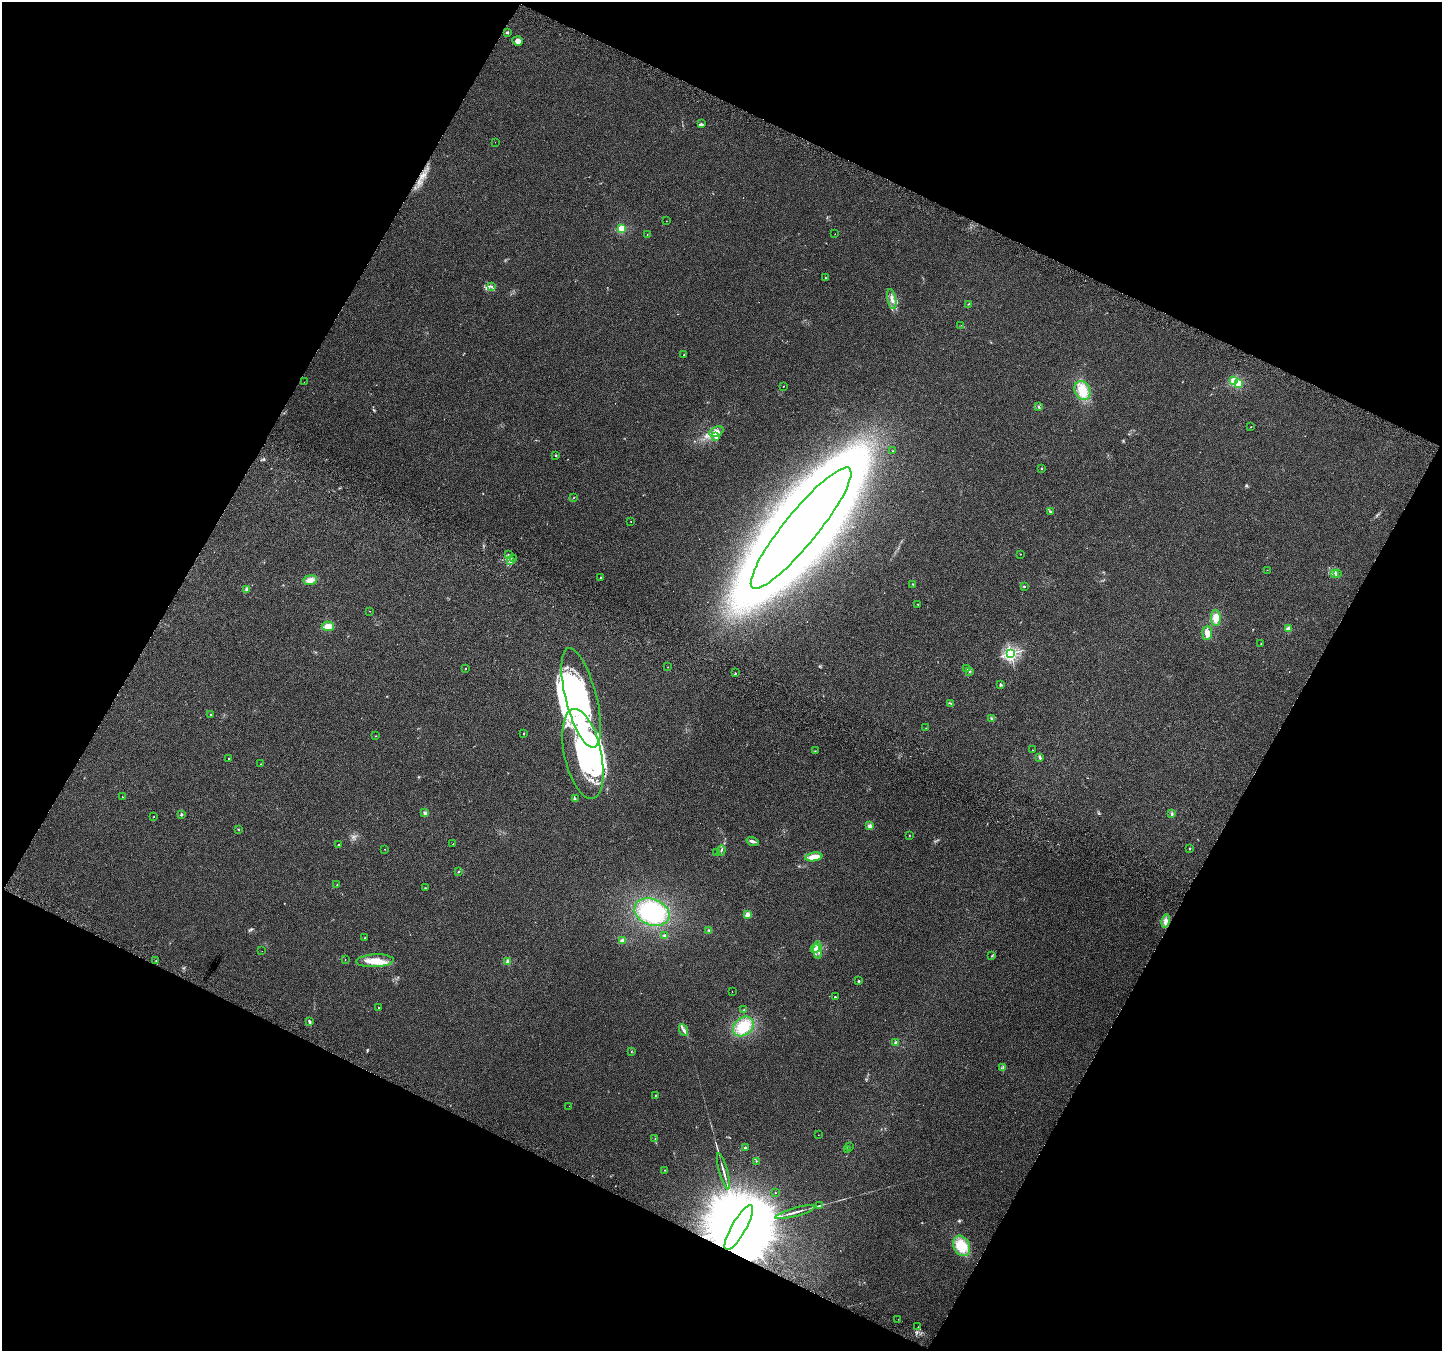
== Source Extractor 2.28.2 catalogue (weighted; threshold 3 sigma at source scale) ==
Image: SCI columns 30-5788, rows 253-5645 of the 5825 x 5965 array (HDU 1 of 3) = the unmasked area's bounding box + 8 px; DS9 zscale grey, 4 x 4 block average (1 PNG px = mean of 4 x 4 image px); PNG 1444 x 1353 px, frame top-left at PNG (2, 2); each listed source drawn as its Kron ellipse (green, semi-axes under 4 px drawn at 4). Shown black and unused: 46% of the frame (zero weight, under 3 of 6 exposures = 3% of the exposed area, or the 3 px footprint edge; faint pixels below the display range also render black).
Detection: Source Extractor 2.28.2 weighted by HDU 2 'WHT'. Background 0.00842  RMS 0.0029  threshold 0.0119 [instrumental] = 3 sigma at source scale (4.09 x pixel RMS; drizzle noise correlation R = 1.36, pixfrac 0.8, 0.0396/0.0396 arcsec/px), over >= 5 px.
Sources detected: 154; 1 too faint to see at this stretch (4 x 4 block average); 7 inside a brighter object's white glare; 2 long thin detections or spike segments (spike, bleed or trail) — neither listed nor drawn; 2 coinciding with a brighter row at this scale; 10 inside a brighter listed object's ellipse — not listed separately; the other 132 listed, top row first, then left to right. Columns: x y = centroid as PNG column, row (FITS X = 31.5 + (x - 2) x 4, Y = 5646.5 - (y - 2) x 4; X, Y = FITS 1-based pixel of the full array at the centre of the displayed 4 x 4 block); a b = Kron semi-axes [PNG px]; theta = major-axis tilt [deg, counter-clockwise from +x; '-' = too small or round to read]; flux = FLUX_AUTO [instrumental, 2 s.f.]
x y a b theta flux
507 33 3 2 - 2.4
518 41 5 4 - 6
701 124 3 3 - 2.1
495 142 2 2 - 0.23
666 221 2 2 - 0.35
622 228 2 2 - 110
647 234 2 2 - 0.6
835 234 2 2 - 0.48
826 278 2 2 - 0.65
491 286 4 2 - 2.4
892 299 10 2 -80 5.3
968 304 2 2 - 0.65
961 325 2 2 - 0.21
684 355 2 2 - 0.99
1233 381 2 2 - 55
304 382 2 2 - 0.27
1238 383 2 2 - 100
783 386 2 2 - 0.61
1082 391 10 7 -66 23
1038 406 2 2 - 0.84
1251 427 2 2 - 0.86
716 431 7 4 26 12
716 437 3 3 - 4.5
893 451 2 2 - 0.51
556 455 2 2 - 3.7
1041 468 2 2 - 3.8
574 497 3 2 - 0.69
1050 512 3 2 - 1.2
631 521 2 2 - 0.53
801 528 77 16 51 7500
1020 554 2 2 - 0.41
508 555 2 2 - 0.7
513 559 2 2 - 0.36
510 560 3 2 - 1.1
1267 570 2 2 - 0.41
1334 574 3 2 - 2.6
1338 574 2 2 - 1.3
600 577 2 2 - 1.6
310 580 7 5 9 9.4
913 584 3 2 - 1.4
1024 586 3 2 - 1.3
247 589 2 2 - 24
918 604 2 2 - 1.1
369 611 2 2 - 0.52
1216 618 8 5 -89 14
328 626 6 4 -3 11
1288 629 2 2 - 35
1207 633 7 5 86 7.1
1261 644 2 2 - 0.52
1011 653 2 2 - 360
668 667 2 2 - 0.51
967 668 3 2 - 1.5
466 669 2 2 - 1.4
969 671 3 2 - 2
735 673 3 2 - 0.86
1000 684 3 3 - 1.6
581 698 51 15 -75 240
951 703 2 2 - 0.79
211 715 2 2 - 3.2
991 718 3 2 - 1.2
926 728 2 2 - 0.55
524 734 2 2 - 2.9
375 736 2 2 - 0.67
1032 750 2 2 - 0.57
815 751 2 2 - 0.49
583 754 46 18 -78 280
1040 757 4 2 - 3.1
229 758 2 2 - 1.9
260 764 2 2 - 0.48
122 797 2 2 - 0.38
575 799 2 2 - 1
425 813 4 3 - 2.9
1172 814 3 2 - 1.9
181 815 2 2 - 9.1
154 817 2 2 - 0.78
870 826 3 3 - 2.4
239 829 2 2 - 0.99
909 835 2 2 - 0.95
752 841 6 2 -17 4.1
338 844 2 2 - 2.8
453 844 2 2 - 0.41
1190 848 2 2 - 1
385 849 2 2 - 0.67
721 850 5 2 - 2
717 853 2 2 - 0.73
814 857 8 3 10 18
458 871 2 2 - 0.85
337 885 2 2 - 0.89
426 888 2 2 - 0.57
652 912 18 13 -22 97
747 915 3 3 - 6.5
1166 921 6 4 75 6.3
709 931 3 2 - 1.7
664 936 3 2 - 1.6
365 938 2 2 - 1
623 940 3 3 - 4
815 949 4 3 - 4.4
818 950 9 2 -87 4.8
262 951 2 2 - 0.27
992 956 2 2 - 0.9
156 960 2 2 - 0.68
345 960 2 2 - 0.35
375 961 19 6 3 23
508 962 4 3 - 5.3
859 981 2 2 - 8
732 991 2 2 - 0.37
835 997 3 2 - 1.2
379 1007 2 2 - 1.6
744 1010 2 2 - 0.96
309 1022 4 3 - 2.1
743 1026 11 8 40 36
683 1030 6 3 -66 4.3
896 1043 2 2 - 25
631 1052 2 2 - 0.4
1003 1067 2 2 - 0.91
655 1095 2 2 - 1.5
569 1106 2 2 - 0.32
818 1135 2 2 - 0.3
655 1139 3 2 - 0.88
850 1147 2 2 - 0.53
745 1148 2 2 - 5
848 1149 3 2 - 0.82
756 1161 2 2 - 0.91
664 1170 2 2 - 0.71
723 1171 19 2 -75 6.9
775 1193 2 2 - 0.57
820 1205 3 2 - 1.2
795 1212 20 2 15 9
739 1228 25 7 60 91000
962 1246 11 8 -62 33
898 1319 2 2 - 0.33
918 1327 2 2 - 0.81
Overlapping masked pixels (flux is a lower limit): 1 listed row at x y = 739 1228
Diffuse or blended objects may show on this block-average render without a row.